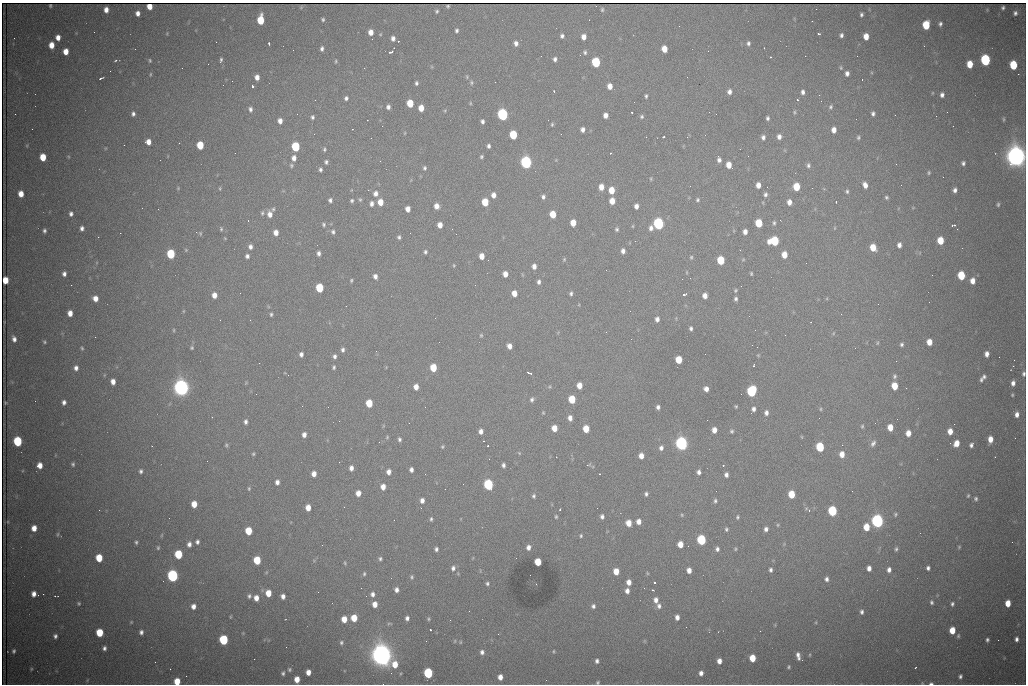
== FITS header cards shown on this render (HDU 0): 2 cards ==
NAXIS1  =                 1024 /fastest changing axis
NAXIS2  =                  682 /next to fastest changing axis

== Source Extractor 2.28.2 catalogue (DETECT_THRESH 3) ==
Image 1024 x 682 px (HDU 0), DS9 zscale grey, 1 PNG px = 1 image px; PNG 1028 x 686 px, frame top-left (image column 1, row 682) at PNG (2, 3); no overlay
Background 2380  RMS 30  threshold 89.9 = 3 sigma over >= 5 px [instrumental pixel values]
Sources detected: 497; all 497 listed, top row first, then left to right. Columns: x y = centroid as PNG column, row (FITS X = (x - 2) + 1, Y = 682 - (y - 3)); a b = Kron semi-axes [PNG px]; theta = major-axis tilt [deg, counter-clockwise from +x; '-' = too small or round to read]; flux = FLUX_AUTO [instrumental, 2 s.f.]
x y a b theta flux
50 6 3 2 - 2.4e+03
149 6 5 4 - 2.1e+04
448 6 3 3 - 2.4e+03
1003 8 3 3 - 3.6e+03
816 9 2 2 - 8.5e+02
106 10 5 4 - 1.4e+04
602 10 5 3 - 2.8e+03
437 11 4 3 - 3.1e+03
138 13 5 4 - 1.0e+04
1015 13 4 4 - 5.2e+03
861 15 4 3 - 4.0e+03
323 19 4 3 - 3.3e+03
261 20 7 5 86 6.9e+04
940 24 4 4 - 4.5e+03
926 25 6 5 - 8.0e+04
457 30 4 3 - 4.3e+03
94 32 2 2 - 1.2e+03
371 32 5 4 - 1.7e+04
167 33 5 3 - 1.8e+03
818 33 3 3 - 5.3e+03
841 35 4 4 - 5.2e+03
562 36 4 4 - 5.4e+03
866 36 5 4 - 2.2e+04
58 37 5 4 - 1.5e+04
584 37 5 4 - 1.4e+04
14 38 2 2 - 1.4e+03
393 38 6 5 - 7.7e+03
372 39 2 2 - 1.1e+03
269 43 3 3 - 4.2e+03
516 43 6 5 - 8.8e+03
748 43 5 4 - 5.0e+03
51 45 6 5 - 2.4e+04
322 48 5 3 - 5.5e+03
664 49 5 5 - 2.8e+04
293 50 2 2 - 7.9e+02
66 52 5 4 - 2.2e+04
391 52 4 3 - 4.4e+03
585 52 5 5 - 4.2e+03
857 56 2 2 - 2.0e+03
770 57 3 2 - 1.2e+03
555 59 5 4 - 6.1e+03
116 60 4 3 - 2.1e+03
150 60 4 4 - 2.8e+03
221 60 6 3 81 3.7e+03
985 60 6 5 - 3.0e+05
336 61 4 3 - 2.2e+03
596 62 6 5 - 1.6e+05
208 64 2 2 - 2.7e+03
970 64 6 5 - 3.9e+04
1013 65 6 5 - 9.7e+04
841 68 5 4 - 2.5e+03
847 73 5 4 - 8.4e+03
150 74 6 3 82 2.2e+03
1018 74 2 2 - 1.5e+04
257 77 5 4 - 1.3e+04
687 77 2 2 - 1.1e+03
101 78 5 2 - 3.5e+03
862 79 3 2 - 3.5e+03
471 82 6 5 - 3.4e+03
495 82 2 2 - 8.2e+02
416 83 4 3 - 3.9e+03
252 86 3 3 - 9.5e+04
610 86 6 5 - 1.6e+04
554 91 3 2 - 1.8e+03
729 92 5 4 - 8.2e+03
803 92 6 4 -88 6.8e+03
932 93 5 3 - 1.7e+03
942 95 5 4 - 7.4e+03
646 96 4 3 - 3.3e+03
346 98 4 4 - 5.2e+03
315 100 2 2 - 1.1e+03
797 100 3 2 - 3.6e+03
410 103 6 5 - 4.9e+04
470 103 5 3 - 2.1e+03
388 107 5 4 - 6.5e+03
831 107 6 5 - 4.1e+03
421 108 5 5 - 2.5e+04
250 109 7 5 -82 6.5e+03
445 111 5 4 - 2.1e+03
632 112 3 2 - 4.0e+03
794 112 5 4 - 2.7e+03
947 112 2 2 - 3.1e+03
15 114 2 2 - 8.7e+02
133 114 5 5 - 6.2e+03
297 114 2 2 - 2.4e+03
873 114 5 4 - 5.4e+03
503 115 6 5 - 4.3e+05
605 115 5 4 - 1.2e+04
895 115 2 2 - 8.1e+02
642 116 5 4 - 3.5e+03
312 117 5 4 - 4.4e+03
767 118 4 3 - 4.2e+03
1003 119 7 3 90 2.5e+03
280 121 5 4 - 1.2e+04
482 121 4 4 - 5.4e+03
552 124 4 3 - 2.4e+03
382 126 3 2 - 1.7e+03
583 129 5 4 - 8.6e+03
834 130 5 4 - 1.5e+04
405 133 5 3 - 1.7e+03
513 135 6 5 - 9.8e+04
663 137 3 3 - 9.1e+03
763 137 5 4 - 6.5e+03
779 137 5 4 - 9.3e+03
858 137 5 5 - 3.6e+03
148 142 5 5 - 1.6e+04
179 143 3 2 - 4.2e+03
124 145 2 2 - 1.8e+03
200 145 6 5 - 6.0e+04
489 146 4 3 - 5.2e+03
295 147 6 5 - 1.3e+05
324 149 6 5 - 3.7e+03
235 153 2 2 - 1.2e+03
610 153 3 2 - 1.9e+03
43 157 6 5 - 4.1e+04
481 157 4 4 - 3.2e+03
1016 157 9 8 - 2.2e+06
294 158 6 5 - 1.2e+04
719 159 7 5 -73 7.8e+03
326 162 6 5 - 4.7e+03
526 162 6 5 - 5.4e+05
963 163 4 4 - 4.8e+03
896 164 3 2 - 1.5e+03
291 165 6 5 - 3.5e+03
729 165 6 5 - 2.5e+04
808 165 6 5 - 4.7e+03
425 168 5 5 - 4.0e+03
320 169 5 4 - 4.5e+03
929 173 5 4 - 2.8e+03
651 179 5 3 - 2.1e+03
758 185 5 4 - 1.4e+04
865 185 6 4 -72 1.2e+04
901 185 3 2 - 1.6e+03
601 187 5 4 - 2.0e+04
796 187 6 5 - 6.1e+04
178 188 5 4 - 1.7e+03
220 188 5 3 - 2.2e+03
812 188 2 2 - 3.0e+03
351 190 5 3 - 1.7e+03
368 190 2 2 - 8.6e+03
611 190 6 5 - 3.5e+04
955 190 5 4 - 7.1e+03
847 191 5 4 - 3.4e+03
376 193 7 6 - 1.1e+04
21 194 5 5 - 2.2e+04
765 194 6 5 - 5.5e+03
493 195 5 4 - 1.3e+04
543 197 5 4 - 5.5e+03
886 197 4 3 - 3.2e+03
330 200 5 4 - 5.6e+03
360 200 7 5 -57 3.7e+03
697 200 5 4 - 3.2e+03
352 201 5 4 - 4.0e+03
612 201 5 5 - 2.5e+04
380 202 6 5 - 2.7e+04
485 202 6 5 - 6.1e+04
789 202 5 4 - 1.3e+04
836 202 2 2 - 1.3e+03
372 204 7 5 85 7.9e+03
998 204 5 4 - 3.4e+03
436 206 5 5 - 1.5e+04
636 206 5 4 - 1.0e+04
273 209 5 3 - 3.0e+03
408 209 5 4 - 1.5e+04
262 213 6 5 - 3.9e+03
71 214 5 4 - 6.4e+03
270 214 7 6 - 1.3e+04
553 214 6 5 - 3.8e+04
780 220 3 2 - 2.1e+03
573 223 5 5 - 2.8e+04
759 223 6 5 - 6.8e+04
774 223 6 4 -90 3.9e+03
658 224 6 5 - 3.7e+05
324 225 6 5 - 3.8e+03
440 225 5 4 - 1.6e+04
954 225 5 3 - 5.6e+03
633 226 5 3 - 1.8e+03
82 228 5 4 - 7.0e+03
651 228 7 5 71 8.4e+03
835 228 5 3 - 1.7e+03
221 229 6 4 -81 2.7e+03
617 229 6 5 - 3.8e+03
44 231 4 3 - 4.6e+03
333 232 7 5 -59 5.2e+03
745 232 5 4 - 1.1e+04
200 233 6 4 84 2.6e+03
276 233 5 4 - 1.5e+04
399 237 5 4 - 4.2e+03
774 241 7 6 - 1.3e+05
940 241 6 5 - 4.8e+04
899 245 5 4 - 9.0e+03
250 247 6 5 - 7.6e+03
873 247 6 5 - 3.6e+04
186 250 5 4 - 2.3e+03
740 250 2 2 - 1.1e+03
623 251 5 4 - 8.7e+03
425 252 5 4 - 3.9e+03
319 253 5 4 - 6.7e+03
171 254 6 5 - 1.3e+05
784 255 6 5 - 2.8e+04
247 256 4 4 - 6.0e+03
482 256 5 4 - 2.1e+04
691 257 5 4 - 2.9e+03
564 259 5 4 - 2.6e+03
743 259 5 4 - 2.2e+03
488 260 2 2 - 2.2e+03
721 260 6 5 - 8.0e+04
806 263 2 2 - 1.1e+03
454 265 5 3 - 1.9e+03
534 266 5 4 - 1.1e+04
606 270 2 2 - 1.2e+03
687 272 5 3 - 1.8e+03
751 273 4 3 - 2.5e+03
64 274 5 4 - 7.4e+03
505 274 5 4 - 1.5e+04
932 275 2 2 - 1.1e+03
961 275 6 5 - 8.3e+04
375 276 6 5 - 8.3e+03
5 280 5 4 - 3.4e+04
351 280 5 3 - 2.7e+03
972 281 6 5 - 1.7e+04
539 282 6 4 -89 6.2e+03
71 285 2 2 - 7.1e+03
319 288 6 5 - 9.0e+04
735 290 5 4 - 3.0e+03
240 293 2 2 - 8.1e+02
514 293 5 5 - 2.0e+04
571 293 5 4 - 4.2e+03
214 295 5 5 - 1.5e+04
684 295 3 3 - 9.2e+03
705 296 5 4 - 1.3e+04
95 298 5 5 - 1.6e+04
736 299 4 4 - 4.5e+03
878 304 2 2 - 1.1e+03
183 311 5 3 - 2.0e+03
70 313 5 4 - 1.7e+04
271 314 4 4 - 3.4e+03
841 314 3 2 - 2.6e+03
657 319 5 4 - 8.9e+03
220 320 2 2 - 1.0e+03
811 322 2 2 - 1.1e+03
691 328 4 3 - 4.6e+03
174 330 5 3 - 2.3e+03
755 330 3 2 - 1.6e+03
833 333 5 3 - 2.2e+03
481 335 5 4 - 2.8e+03
95 337 2 2 - 1.0e+03
14 339 8 5 -75 9.4e+03
44 342 4 4 - 2.8e+03
929 342 5 5 - 2.3e+04
877 343 5 4 - 2.4e+03
902 344 5 5 - 4.3e+03
752 345 2 2 - 4.2e+03
509 346 5 4 - 1.2e+04
82 348 5 4 - 2.7e+03
192 348 4 4 - 2.7e+03
343 350 5 4 - 5.3e+03
301 354 5 4 - 7.1e+03
987 354 5 4 - 1.1e+04
758 355 4 4 - 2.1e+03
334 356 5 4 - 5.8e+03
679 360 5 5 - 5.0e+04
1014 360 2 2 - 2.3e+03
259 363 2 2 - 1.7e+03
754 365 3 2 - 1.7e+03
1013 366 2 2 - 2.1e+04
334 367 5 4 - 3.7e+03
76 368 6 5 - 8.7e+03
433 368 6 5 - 5.6e+04
530 373 6 2 -23 4.7e+03
1024 374 6 4 89 5.1e+03
104 375 5 3 - 1.9e+03
288 375 3 2 - 1.7e+03
895 376 6 5 - 4.4e+03
984 376 5 5 - 4.5e+03
981 380 6 4 89 4.0e+03
113 382 5 4 - 1.5e+04
1013 383 6 4 80 9.4e+03
579 385 5 5 - 2.2e+04
895 386 6 5 - 4.0e+04
416 387 5 4 - 1.6e+04
181 388 7 6 - 1.4e+06
706 389 5 4 - 1.1e+04
752 391 7 5 70 2.2e+05
256 394 3 2 - 1.7e+03
1012 395 4 3 - 2.4e+03
532 399 6 5 - 5.3e+03
572 399 6 5 - 6.5e+04
35 401 3 2 - 1.7e+03
64 402 5 4 - 7.1e+03
5 403 3 2 - 1.8e+03
369 403 6 5 - 5.3e+04
736 406 3 3 - 2.2e+03
658 407 4 4 - 6.1e+03
753 409 5 5 - 7.4e+03
821 409 5 3 - 2.2e+03
543 413 4 3 - 2.0e+03
766 413 6 5 - 8.1e+03
1017 414 6 5 - 1.1e+04
212 417 2 2 - 9.6e+02
570 418 5 4 - 1.1e+04
897 419 2 2 - 9.3e+02
339 421 2 2 - 1.4e+03
246 422 5 4 - 5.8e+03
875 423 2 2 - 1.6e+03
954 424 2 2 - 9.4e+03
862 426 5 4 - 2.5e+03
890 427 5 5 - 2.6e+04
554 428 5 5 - 2.6e+04
586 429 5 5 - 4.1e+04
714 430 5 4 - 1.5e+04
481 431 5 4 - 9.6e+03
732 431 5 5 - 3.4e+03
950 431 5 4 - 2.0e+04
908 433 5 4 - 1.9e+04
304 435 5 4 - 1.0e+04
387 437 6 4 49 2.6e+03
802 437 5 3 - 1.7e+03
399 439 5 5 - 4.4e+03
990 439 6 4 84 2.1e+04
17 441 6 5 - 1.6e+05
379 442 2 2 - 9.3e+02
873 443 7 5 55 6.4e+03
956 443 6 5 - 2.4e+04
681 444 6 5 - 7.8e+05
226 445 4 4 - 2.9e+03
971 445 4 4 - 5.5e+03
488 446 3 2 - 2.2e+03
442 447 5 4 - 2.4e+03
820 447 6 5 - 1.2e+05
661 448 6 5 - 7.5e+03
519 453 5 3 - 2.0e+03
253 454 4 3 - 2.6e+03
842 454 6 5 - 1.9e+04
641 456 5 4 - 1.6e+04
73 464 5 4 - 3.4e+03
40 465 5 5 - 1.8e+04
503 465 4 4 - 5.5e+03
587 465 4 2 - 6.7e+03
723 465 3 3 - 2.8e+03
351 468 6 4 -88 1.0e+04
411 470 5 4 - 7.3e+03
141 471 5 4 - 4.8e+03
389 472 5 5 - 1.1e+04
699 472 5 4 - 7.1e+03
314 474 5 4 - 1.4e+04
599 474 3 2 - 1.8e+03
726 475 5 4 - 7.1e+03
277 482 5 4 - 8.6e+03
463 484 2 2 - 1.2e+03
488 485 6 5 - 2.5e+05
383 487 5 5 - 1.6e+04
249 489 5 4 - 2.6e+03
716 491 2 2 - 2.0e+03
852 491 3 2 - 1.6e+03
358 493 5 5 - 1.7e+04
646 494 5 4 - 4.6e+03
791 494 6 5 - 5.1e+04
534 496 5 4 - 4.0e+03
968 496 5 3 - 2.4e+03
976 499 5 4 - 3.9e+03
422 500 5 4 - 1.0e+04
715 501 5 4 - 4.0e+03
194 504 5 5 - 2.8e+04
344 507 2 2 - 4.2e+03
308 508 5 4 - 2.1e+04
806 508 7 4 6 3.4e+03
560 509 3 2 - 3.0e+03
99 510 2 2 - 9.6e+02
832 511 6 5 - 1.8e+05
895 514 6 5 - 3.8e+03
682 515 5 4 - 2.3e+03
556 517 5 4 - 2.6e+03
602 517 5 4 - 6.3e+03
737 517 6 4 88 3.3e+03
431 519 5 3 - 3.4e+03
877 521 6 5 - 7.6e+05
8 522 4 3 - 1.3e+03
639 522 5 4 - 1.3e+04
629 523 5 5 - 2.6e+04
778 525 4 4 - 2.2e+03
866 527 6 5 - 4.2e+04
34 528 5 5 - 1.8e+04
726 529 5 4 - 3.6e+03
766 529 5 4 - 7.3e+03
248 531 6 5 - 5.8e+04
57 534 7 3 81 2.6e+03
162 535 6 3 70 2.2e+03
581 536 5 3 - 2.8e+03
701 540 6 5 - 1.9e+05
136 542 4 4 - 3.3e+03
197 542 5 4 - 5.6e+03
189 544 6 5 - 8.8e+03
680 544 5 5 - 2.4e+04
528 547 5 4 - 9.6e+03
959 547 5 4 - 2.4e+03
158 548 5 4 - 2.9e+03
436 549 4 4 - 5.1e+03
717 549 5 5 - 6.1e+03
735 549 5 4 - 2.5e+03
896 549 6 5 - 4.2e+03
178 554 6 5 - 9.5e+04
99 558 6 5 - 5.3e+04
380 559 4 4 - 3.9e+03
257 560 6 5 - 7.3e+04
538 562 5 5 - 4.7e+04
345 563 4 3 - 2.2e+03
453 568 7 6 - 7.9e+03
869 568 6 5 - 1.2e+04
928 568 4 4 - 6.0e+03
689 570 5 4 - 1.4e+04
771 570 5 4 - 5.2e+03
889 570 6 5 - 1.0e+04
616 571 5 5 - 2.7e+04
364 574 5 4 - 3.1e+03
173 576 6 5 - 4.8e+05
412 577 6 5 - 3.7e+03
826 579 6 5 - 6.8e+03
629 582 5 4 - 1.4e+04
487 583 5 5 - 4.0e+03
654 583 3 3 - 1.0e+05
536 584 2 2 - 1.3e+03
644 588 2 2 - 1.1e+03
396 590 5 4 - 8.5e+03
652 590 3 2 - 3.0e+03
627 591 5 4 - 9.8e+03
268 593 5 5 - 3.0e+04
34 594 5 5 - 1.3e+04
43 594 2 2 - 9.7e+03
372 594 5 5 - 7.6e+03
55 596 5 2 - 1.9e+03
249 596 6 5 - 4.8e+03
283 596 5 4 - 9.6e+03
366 596 2 2 - 8.6e+02
256 598 6 5 - 1.6e+04
656 600 7 5 -84 1.1e+04
932 602 7 5 -74 5.1e+03
79 603 4 4 - 2.6e+03
1008 603 5 4 - 3.1e+04
375 604 5 4 - 1.7e+04
952 604 5 5 - 4.6e+03
193 606 6 6 - 1.2e+04
593 606 5 5 - 5.6e+03
659 606 7 6 - 7.3e+03
862 612 6 4 -87 5.4e+03
231 617 5 3 - 2.0e+03
677 617 5 4 - 1.1e+04
354 618 5 5 - 4.1e+04
407 618 4 4 - 6.7e+03
344 619 5 5 - 2.5e+04
428 619 5 4 - 2.8e+03
131 622 4 4 - 1.9e+03
816 622 5 3 - 1.8e+03
686 627 2 2 - 8.5e+02
430 630 3 2 - 2.0e+03
952 630 5 5 - 3.7e+04
141 632 5 5 - 6.7e+03
100 633 6 5 - 6.3e+04
55 636 5 4 - 5.7e+03
958 636 6 4 76 3.1e+03
1016 639 5 4 - 6.7e+03
224 640 6 5 - 1.6e+05
987 640 4 3 - 4.1e+03
998 640 2 2 - 1.3e+03
455 641 5 3 - 2.2e+03
644 641 6 4 -90 2.2e+03
341 642 5 5 - 3.8e+03
460 642 5 4 - 2.1e+03
104 648 4 4 - 6.1e+03
14 651 5 4 - 4.0e+03
554 651 5 4 - 2.1e+03
482 652 6 5 - 7.5e+03
382 655 9 9 - 2.6e+06
810 655 5 3 - 1.9e+03
798 656 9 4 -79 1.0e+04
752 658 6 5 - 4.1e+04
254 659 2 2 - 5.3e+03
597 661 5 4 - 5.8e+03
719 661 5 4 - 1.3e+04
155 662 2 2 - 8.9e+02
395 664 7 6 - 2.9e+04
789 667 4 3 - 3.0e+03
915 668 3 2 - 1.7e+03
31 669 4 4 - 2.1e+03
170 669 2 2 - 9.4e+02
289 670 6 6 - 4.1e+03
308 672 5 4 - 1.6e+04
283 673 6 5 - 4.8e+03
428 673 6 5 - 1.8e+05
701 673 5 4 - 9.1e+03
960 676 4 3 - 4.5e+03
500 677 5 4 - 1.5e+04
297 679 5 5 - 2.2e+04
87 680 6 3 71 1.9e+03
177 681 5 5 - 3.5e+04
598 682 4 3 - 2.8e+03
931 683 4 2 - 3.6e+03
At the frame edge (FLAGS 8, measured only in part): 5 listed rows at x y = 1016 157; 1024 374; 177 681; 598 682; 931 683

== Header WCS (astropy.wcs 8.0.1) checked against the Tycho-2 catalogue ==
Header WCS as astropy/WCSLIB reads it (CRVAL/CRPIX/CD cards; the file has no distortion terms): RA---TAN/DEC--TAN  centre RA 06:56:09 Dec +31:26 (104.04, +31.43 deg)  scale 1.44 arcsec/px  FOV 24.5' x 16.3'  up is -93 deg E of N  parity flipped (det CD > 0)
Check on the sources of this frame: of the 60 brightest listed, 12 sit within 2.2 arcsec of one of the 16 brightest Tycho-2 stars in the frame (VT <= 13.07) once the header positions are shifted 1.00 arcsec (0.39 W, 0.92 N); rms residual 1.48 arcsec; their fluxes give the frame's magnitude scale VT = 25.49 - 2.5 log10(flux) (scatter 0.36 mag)
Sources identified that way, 12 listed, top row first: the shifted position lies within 2.2 arcsec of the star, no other Tycho-2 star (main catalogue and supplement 1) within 4.4 arcsec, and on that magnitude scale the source's flux lands within +1.5 / -3 mag of the star's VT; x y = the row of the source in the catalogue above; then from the Tycho-2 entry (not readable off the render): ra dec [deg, ICRS J2000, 3 dp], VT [Tycho-2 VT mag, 2 dp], TYC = Tycho-2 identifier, HIP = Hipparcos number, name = IAU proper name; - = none
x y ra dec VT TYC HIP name
596 62 103.904 +31.460 12.65 2437-721-1 - -
526 162 103.952 +31.434 11.53 2437-424-1 - -
658 224 103.978 +31.488 11.51 2437-421-1 - -
774 241 103.984 +31.534 11.82 2437-428-1 - -
171 254 104.002 +31.294 13.07 2437-1012-1 - -
181 388 104.065 +31.301 9.89 2437-425-1 - -
752 391 104.055 +31.528 12.03 2437-1294-1 - -
681 444 104.081 +31.501 10.83 2437-37-1 - -
877 521 104.112 +31.580 11.47 2437-71-1 - -
173 576 104.152 +31.301 11.67 2437-646-1 - -
382 655 104.185 +31.385 8.52 2437-370-1 33393 -
428 673 104.192 +31.404 11.68 2437-91-1 - -